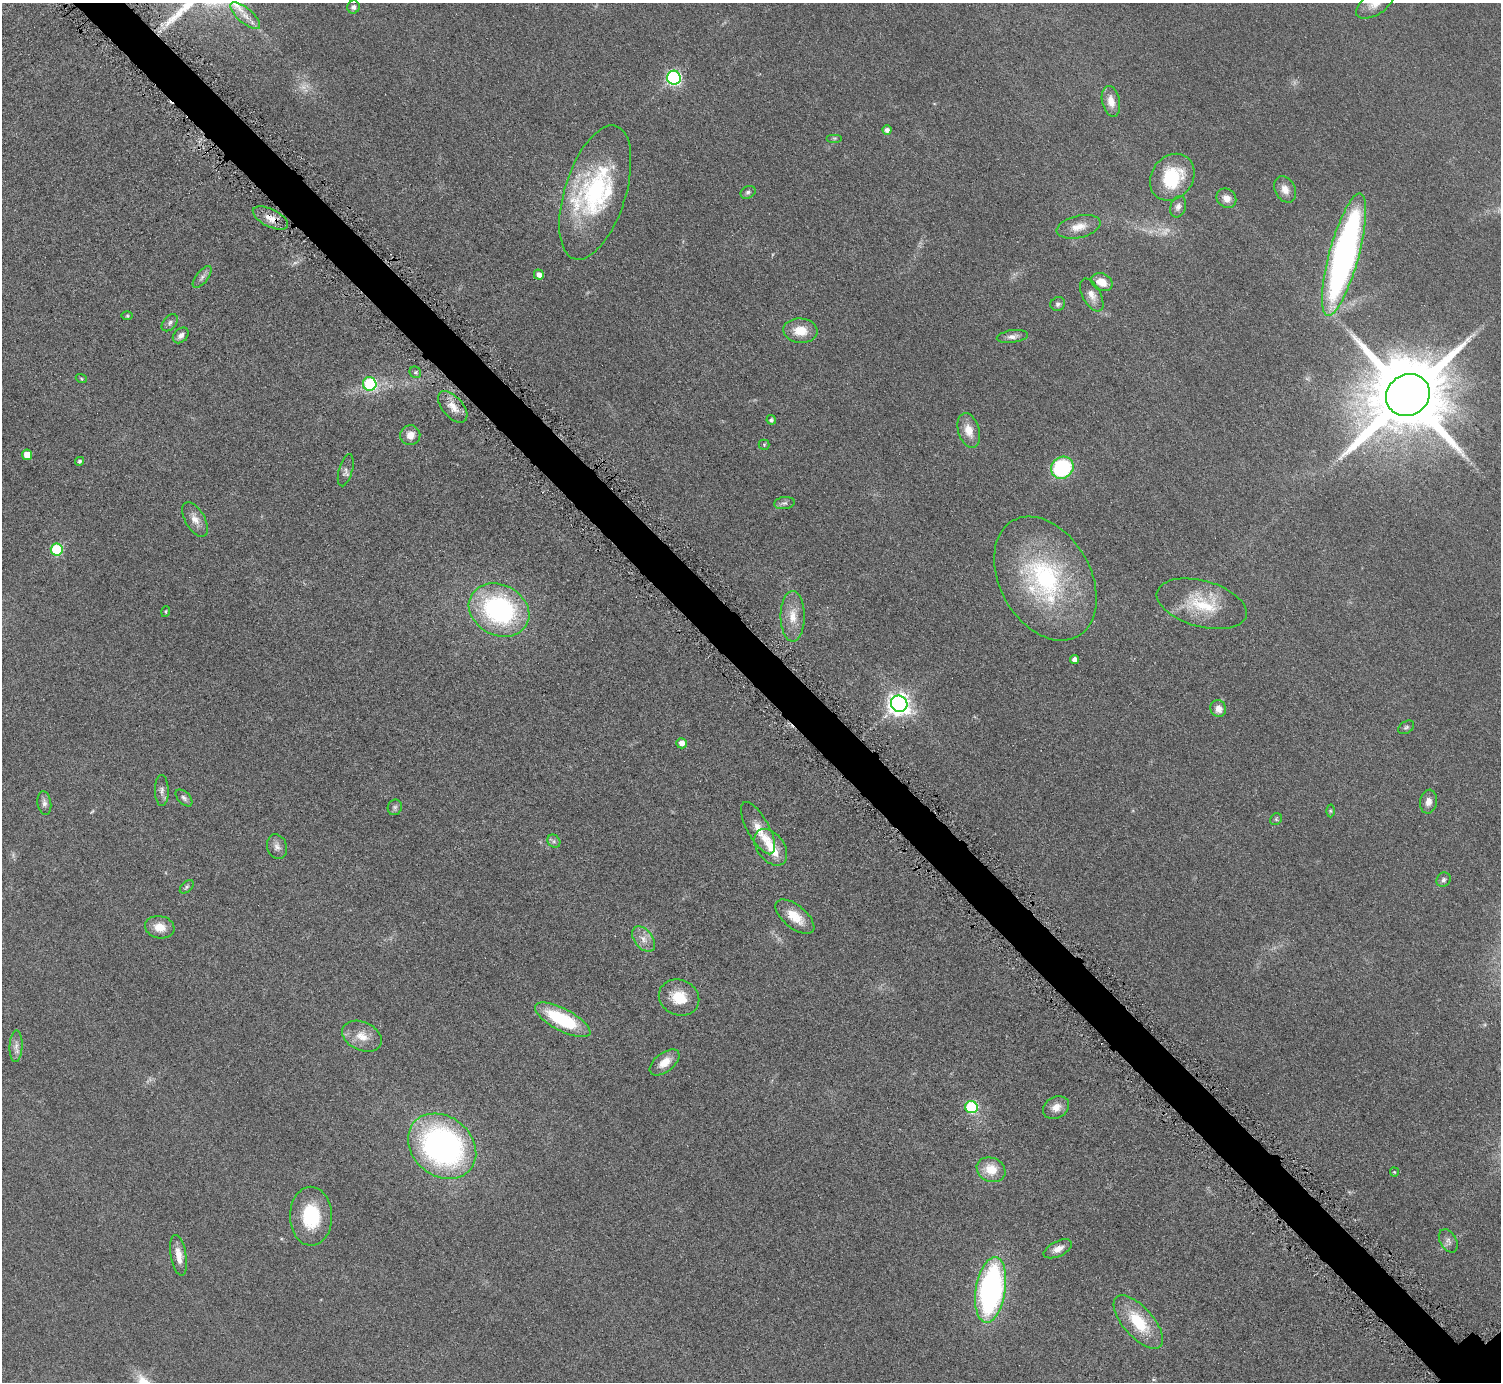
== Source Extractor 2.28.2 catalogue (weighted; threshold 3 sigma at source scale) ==
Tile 11 of 4 x 4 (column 3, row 3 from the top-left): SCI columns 3009-4507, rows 1557-2936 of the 6016 x 6014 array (HDU 1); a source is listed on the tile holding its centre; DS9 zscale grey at full resolution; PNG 1503 x 1384 px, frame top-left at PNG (2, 3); each listed source drawn as its Kron ellipse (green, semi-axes under 4 px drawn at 4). Shown black and unused: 4% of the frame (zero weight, under 4 of 8 exposures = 1% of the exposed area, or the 3 px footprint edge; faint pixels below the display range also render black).
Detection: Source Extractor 2.28.2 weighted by HDU 2 'WHT'; one run over the whole footprint, this tile lists its part. Background 0.0609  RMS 0.0081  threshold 0.0331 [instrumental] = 3 sigma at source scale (4.09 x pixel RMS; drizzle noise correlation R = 1.36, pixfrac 0.8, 0.05/0.05 arcsec/px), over >= 5 px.
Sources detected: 95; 6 too faint to see at this stretch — neither listed nor drawn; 5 inside a brighter listed object's ellipse — not listed separately; the other 84 listed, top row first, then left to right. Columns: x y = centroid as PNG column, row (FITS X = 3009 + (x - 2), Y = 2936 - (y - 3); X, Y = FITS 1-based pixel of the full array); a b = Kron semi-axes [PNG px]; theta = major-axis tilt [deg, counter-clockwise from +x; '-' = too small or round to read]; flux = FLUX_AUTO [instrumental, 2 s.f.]
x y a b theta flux
1375 4 21 11 32 8.3
353 7 6 6 - 2.5
245 16 18 7 -41 8
674 78 7 7 - 140
1111 101 16 9 -77 8.1
887 130 4 4 - 3.3
834 138 8 4 0 1.1
1172 177 25 20 53 39
1285 189 14 10 -62 6.6
748 192 8 6 27 2.1
595 193 70 30 72 100
1226 198 10 9 - 6.2
1178 207 11 7 72 3.3
270 218 19 8 -27 8.7
1078 227 22 11 13 9.5
1344 255 63 15 75 290
539 275 5 5 - 4.7
202 277 13 6 52 2.9
1102 282 11 8 -24 10
1092 295 18 9 -62 6.4
1058 304 7 7 - 2
127 316 6 4 0 0.98
170 323 10 6 50 2.4
800 331 17 12 -5 14
181 335 9 6 43 3.1
1012 336 16 6 9 3.8
415 372 6 5 - 1.3
81 378 6 3 -20 0.84
370 384 7 6 - 67
1408 395 22 20 36 11000
453 407 19 10 -49 9
771 420 5 4 - 1.8
969 430 18 10 -74 10
410 435 10 10 - 7
764 445 5 5 - 0.98
27 455 5 5 - 12
79 461 5 4 - 1.7
1062 468 12 10 37 69
346 470 16 7 74 3.1
784 503 10 6 7 2.4
195 520 19 9 -60 7
57 550 6 6 - 54
1045 579 66 45 -61 120
1202 604 46 23 -16 36
499 610 31 25 -27 120
166 612 5 3 - 0.8
793 616 25 12 90 13
1074 659 4 4 - 4
899 704 8 8 - 490
1218 709 8 7 - 6
1406 727 8 6 35 1.6
681 743 5 5 - 5.4
162 790 15 7 -89 3.5
184 798 10 6 -45 2.4
1428 802 12 8 80 5.2
44 803 12 6 -81 3.1
395 807 8 7 - 1.9
1330 811 6 4 -89 1.2
1276 819 6 5 - 1.2
758 828 29 11 -61 11
554 841 7 6 - 1.9
277 847 12 10 -70 4.2
771 847 20 13 -53 14
1444 880 7 6 - 2.2
187 887 8 5 45 1.5
795 917 23 11 -40 14
160 927 15 11 -10 9.9
643 939 14 9 -51 6.7
679 998 20 17 -23 19
563 1020 31 11 -28 53
362 1036 21 14 -25 12
16 1046 16 6 87 4.7
665 1062 17 9 38 10
971 1107 6 6 - 85
1056 1107 14 10 27 7.5
442 1146 37 29 -39 220
991 1170 15 12 -22 16
1394 1172 4 4 - 0.76
311 1216 29 21 -89 41
1448 1241 12 8 -60 3.7
1058 1249 15 7 26 6.3
179 1255 20 8 -80 8.7
991 1290 33 15 81 200
1138 1322 33 15 -49 33
Overlapping masked pixels (flux is a lower limit): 1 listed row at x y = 270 218
Isophote crosses this tile's border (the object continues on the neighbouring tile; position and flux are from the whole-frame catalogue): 1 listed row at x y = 1375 4